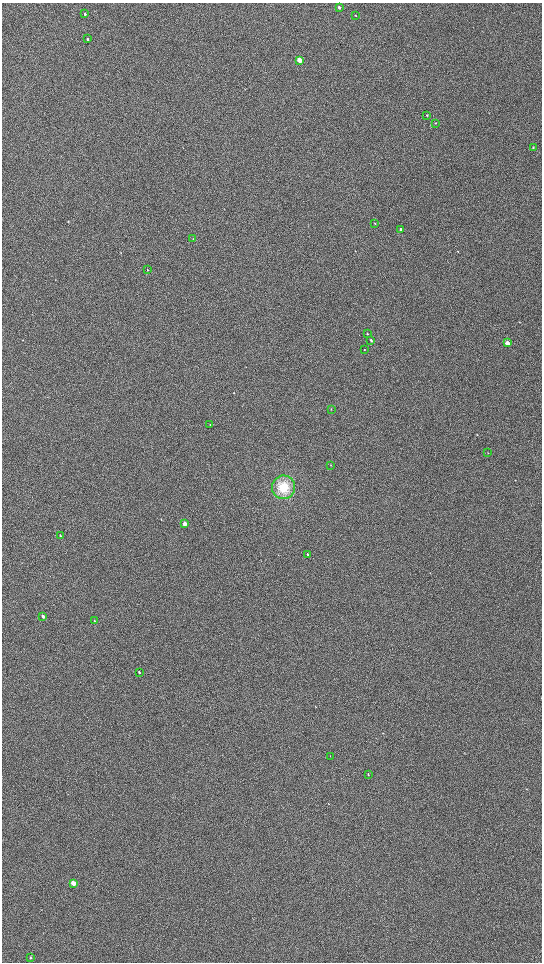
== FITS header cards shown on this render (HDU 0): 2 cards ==
NAXIS1  =                 1080 / length of data axis 1
NAXIS2  =                 1920 / length of data axis 2

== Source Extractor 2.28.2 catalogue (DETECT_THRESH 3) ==
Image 1080 x 1920 px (HDU 0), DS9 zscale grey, zoomed out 1/2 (1 PNG px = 2 x 2 image px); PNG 544 x 964 px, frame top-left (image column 1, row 1919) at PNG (2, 3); each listed source drawn as its Kron ellipse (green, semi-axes under 4 px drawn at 4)
Background 1150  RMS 160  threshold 473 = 3 sigma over >= 5 px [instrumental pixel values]
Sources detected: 31; all 31 listed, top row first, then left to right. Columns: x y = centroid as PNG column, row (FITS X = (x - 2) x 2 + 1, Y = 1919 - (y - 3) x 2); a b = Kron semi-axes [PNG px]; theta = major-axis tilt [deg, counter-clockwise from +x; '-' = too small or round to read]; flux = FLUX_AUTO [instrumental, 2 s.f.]
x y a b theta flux
339 7 3 2 - 67000
85 14 3 2 - 42000
355 15 3 2 - 11000
87 39 3 2 - 37000
299 60 3 2 - 520000
427 115 3 2 - 16000
435 123 2 2 - 11000
533 147 3 2 - 16000
375 224 3 2 - 15000
400 229 3 2 - 42000
193 239 3 2 - 13000
147 270 3 2 - 9200
367 334 3 2 - 24000
371 340 3 2 - 41000
507 343 3 2 - 250000
364 350 2 1 - 9400
331 409 3 2 - 11000
210 425 3 2 - 12000
488 453 3 2 - 14000
331 465 2 2 - 12000
283 487 12 11 - 590000
184 524 3 2 - 240000
60 536 4 2 - 29000
308 554 3 2 - 58000
43 616 3 2 - 68000
94 621 4 2 - 17000
139 672 3 2 - 26000
330 756 3 1 - 8500
368 774 3 2 - 15000
73 883 3 2 - 550000
30 958 3 2 - 21000